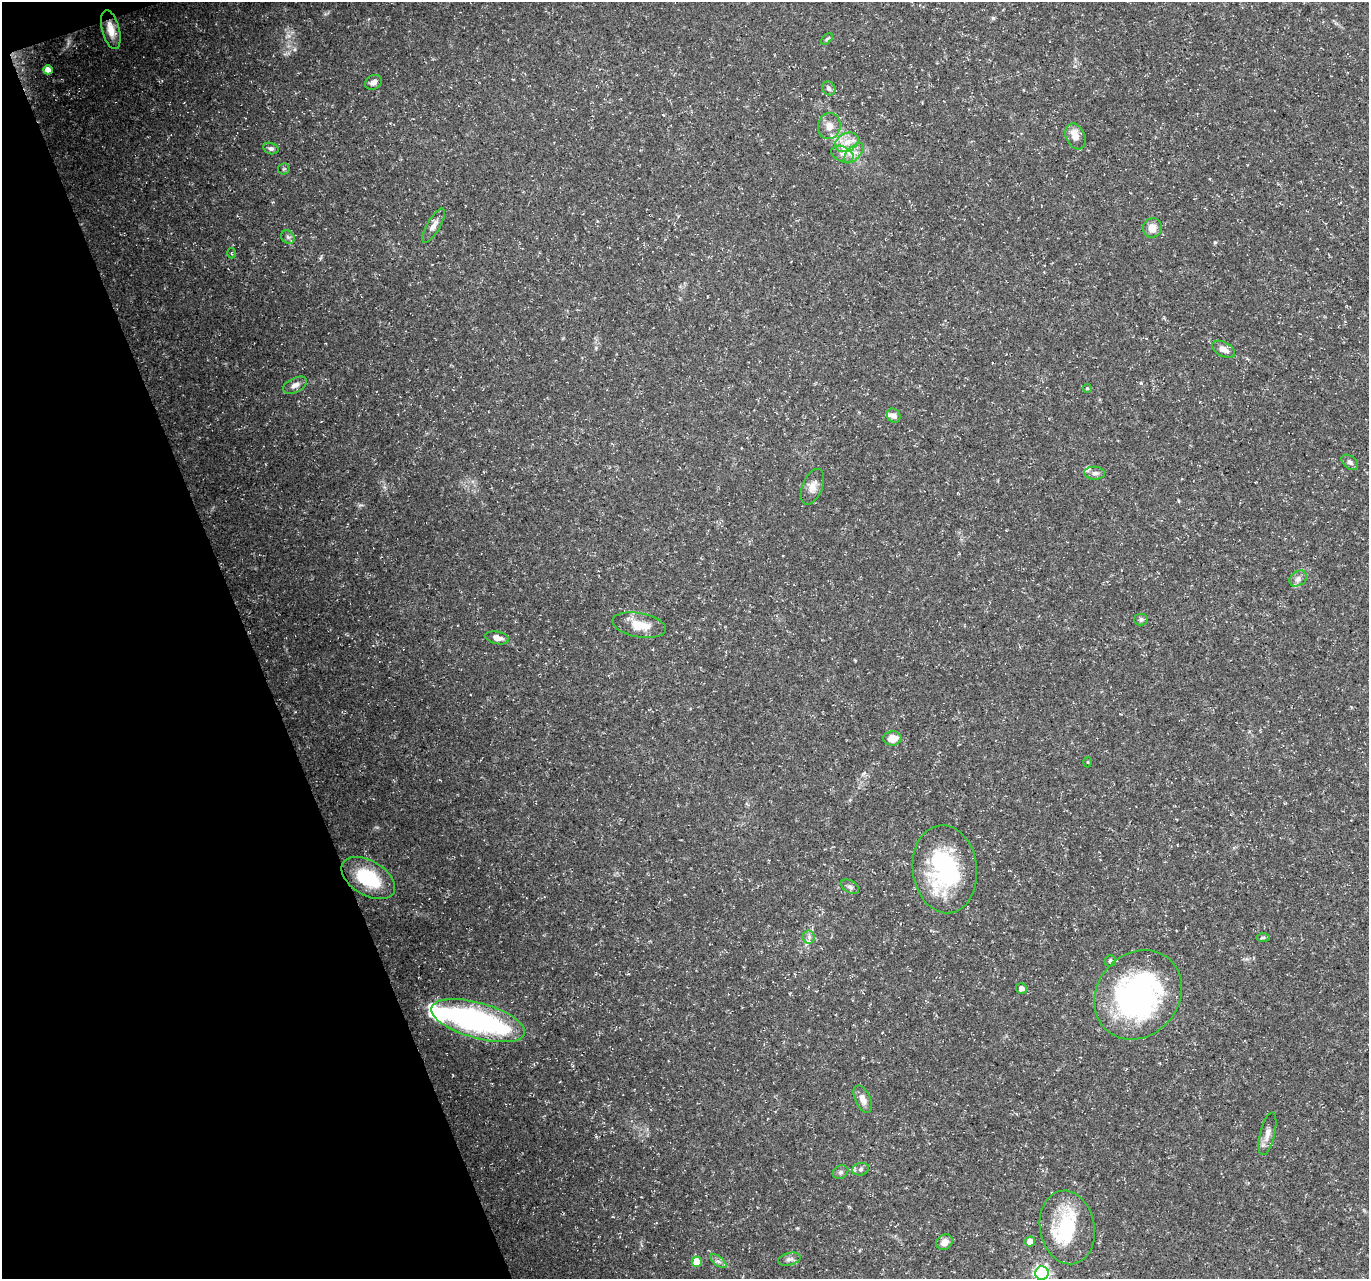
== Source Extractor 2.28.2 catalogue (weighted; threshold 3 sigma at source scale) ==
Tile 5 of 4 x 4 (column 1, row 2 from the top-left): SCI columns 3-1369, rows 2682-3958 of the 5471 x 5308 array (HDU 1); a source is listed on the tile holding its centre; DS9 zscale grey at full resolution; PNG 1371 x 1281 px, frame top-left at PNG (2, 2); each listed source drawn as its Kron ellipse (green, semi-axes under 4 px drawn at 4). Shown black and unused: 18% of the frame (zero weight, under 3 of 5 exposures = <1% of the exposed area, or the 3 px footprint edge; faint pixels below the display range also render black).
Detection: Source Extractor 2.28.2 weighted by HDU 2 'WHT'; one run over the whole footprint, this tile lists its part. Background 0.0211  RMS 0.0032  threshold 0.0145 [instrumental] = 3 sigma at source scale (4.5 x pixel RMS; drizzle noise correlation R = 1.50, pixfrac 1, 0.0396/0.0396 arcsec/px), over >= 5 px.
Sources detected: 57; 3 inside a brighter object's white glare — neither listed nor drawn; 5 inside a brighter listed object's ellipse — not listed separately; the other 49 listed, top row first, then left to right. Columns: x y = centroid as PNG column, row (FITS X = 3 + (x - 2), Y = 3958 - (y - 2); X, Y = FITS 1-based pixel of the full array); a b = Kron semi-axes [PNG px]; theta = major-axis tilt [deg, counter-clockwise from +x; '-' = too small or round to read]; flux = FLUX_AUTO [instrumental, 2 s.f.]
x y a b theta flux
111 30 20 8 -75 4.4
827 39 7 4 45 0.54
48 70 5 4 - 2.9
373 82 9 7 29 1.6
829 88 7 6 - 0.97
829 126 13 11 80 2.8
1075 136 13 9 -66 3.2
847 142 12 9 26 3.5
271 148 8 5 -17 1
854 153 13 6 46 2.1
842 154 12 7 -23 2.1
284 169 6 5 - 0.43
434 225 19 6 60 2.1
1152 228 10 9 - 3
288 237 7 6 - 0.83
231 253 5 3 - 0.33
1224 349 12 7 -29 2.3
295 385 13 7 27 1.8
1087 388 4 4 - 0.34
894 416 7 6 - 1.4
1350 462 9 6 -37 0.92
1094 473 10 6 -3 1.2
812 487 19 10 68 2.8
1298 579 9 7 34 1.4
1141 619 7 6 - 0.81
639 625 27 12 -10 6.6
497 638 12 6 -12 2.2
892 738 9 7 2 3.8
1088 762 5 3 - 0.29
945 869 44 32 -83 40
368 878 29 17 -31 16
850 887 10 6 -29 0.95
809 937 6 6 - 0.93
1263 937 6 4 1 0.52
1110 961 6 5 - 0.74
1021 989 5 5 - 1.7
1138 995 47 40 49 80
478 1021 48 18 -16 72
863 1099 14 7 -65 2.6
1267 1134 22 7 76 2.4
861 1169 8 6 16 1
841 1172 8 6 32 0.8
1067 1227 37 27 -80 18
1030 1241 5 5 - 2.9
944 1242 9 7 35 2.4
789 1259 11 6 14 1.1
718 1261 9 4 -36 1.1
697 1262 5 5 - 7.5
1042 1273 7 6 - 81
Isophote crosses this tile's border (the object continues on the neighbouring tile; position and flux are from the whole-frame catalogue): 1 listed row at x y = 1042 1273
Unlisted compact peaks at least as high as the median listed source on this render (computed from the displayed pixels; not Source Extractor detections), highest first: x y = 993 18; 1215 242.